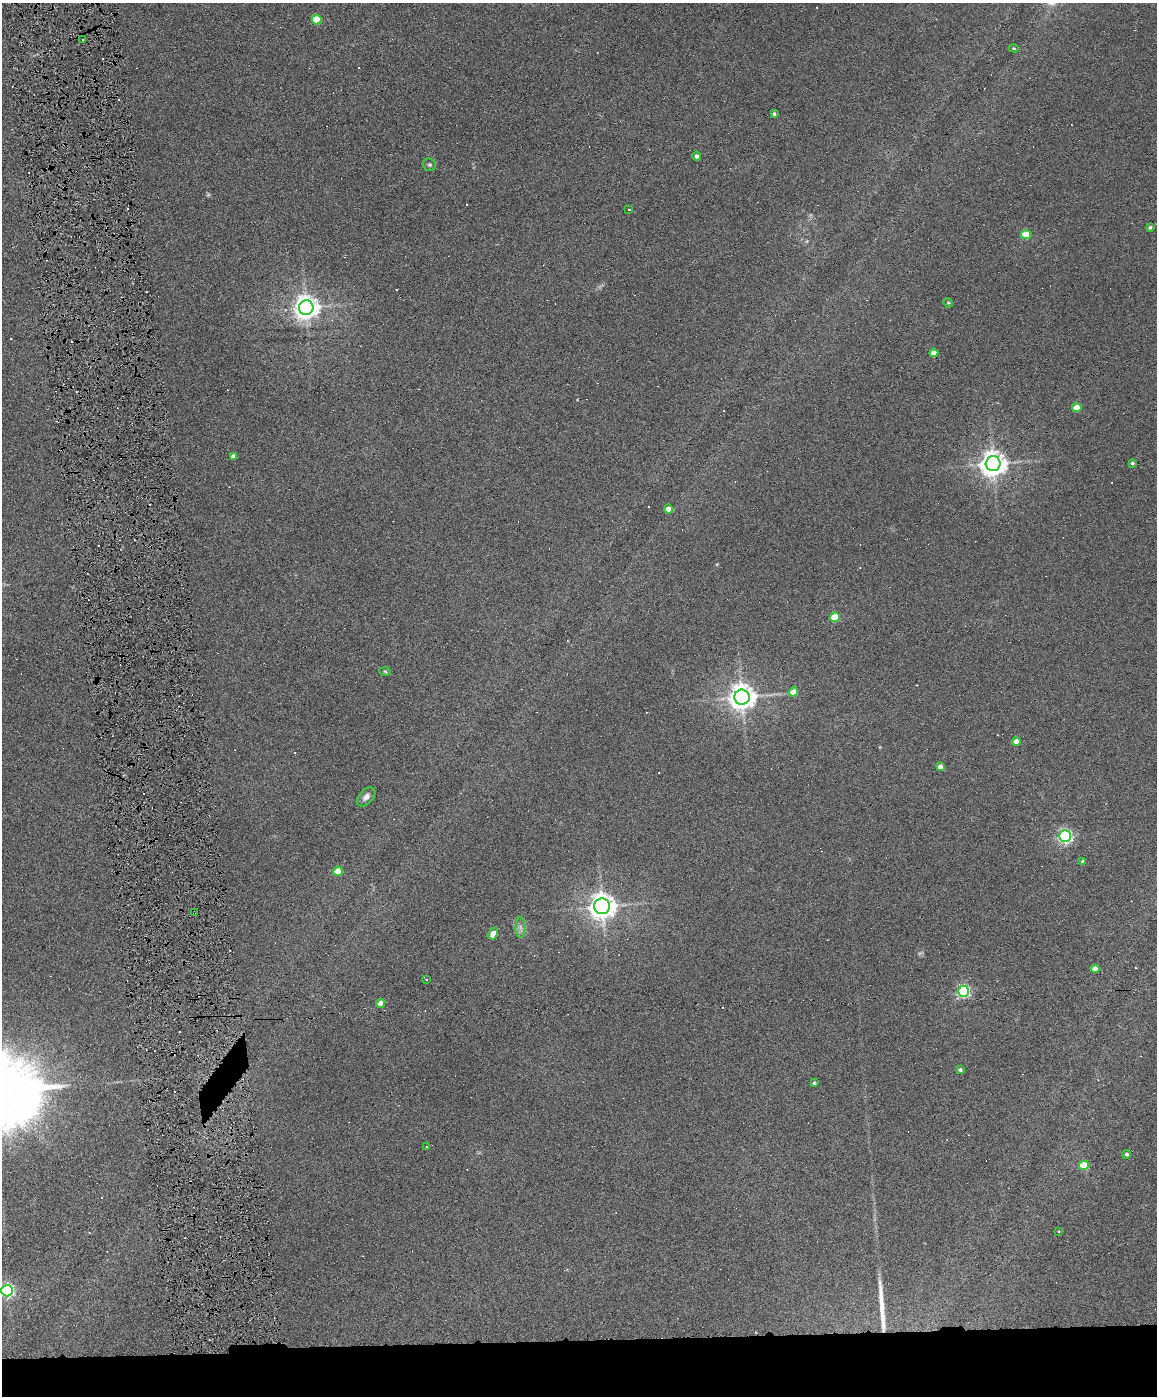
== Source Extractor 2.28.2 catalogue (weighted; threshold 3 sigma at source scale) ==
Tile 11 of 4 x 3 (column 3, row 3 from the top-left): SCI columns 2312-3466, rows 238-1631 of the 4622 x 4551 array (HDU 1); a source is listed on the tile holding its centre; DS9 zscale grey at full resolution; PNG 1159 x 1398 px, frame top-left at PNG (2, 3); each listed source drawn as its Kron ellipse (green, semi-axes under 4 px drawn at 4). Shown black and unused: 4% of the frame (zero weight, under 6 of 12 exposures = <1% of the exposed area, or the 3 px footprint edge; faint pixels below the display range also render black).
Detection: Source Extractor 2.28.2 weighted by HDU 2 'WHT'; one run over the whole footprint, this tile lists its part. Background 0.0669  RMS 0.0034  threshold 0.0138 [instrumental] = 3 sigma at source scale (4.09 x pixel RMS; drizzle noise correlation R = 1.36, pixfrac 0.8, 0.05/0.05 arcsec/px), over >= 5 px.
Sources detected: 86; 2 too faint to see at this stretch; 41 cosmic-ray / hot-pixel residue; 1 long thin detection or spike segment (spike, bleed or trail) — neither listed nor drawn; the other 42 listed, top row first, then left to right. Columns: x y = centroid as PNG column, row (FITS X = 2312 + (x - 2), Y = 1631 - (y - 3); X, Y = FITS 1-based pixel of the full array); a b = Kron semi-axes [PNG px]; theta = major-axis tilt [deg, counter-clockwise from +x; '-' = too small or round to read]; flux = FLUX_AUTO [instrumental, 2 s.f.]
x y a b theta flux
317 20 5 5 - 9.2
82 39 2 2 - 0.38
1014 48 5 3 - 0.35
774 114 4 3 - 0.64
697 156 4 4 - 0.84
429 165 7 6 - 0.56
629 209 3 2 - 0.36
1150 227 4 3 - 0.53
1026 234 5 4 - 9.9
948 303 5 4 - 0.35
306 307 7 7 - 290
934 353 4 4 - 2.5
1077 408 4 4 - 5.2
233 457 4 4 - 1.3
1132 463 4 3 - 0.57
993 464 7 7 - 340
669 509 4 4 - 3.3
835 617 5 4 - 11
385 671 6 4 -3 0.35
793 692 4 4 - 4.6
742 697 7 7 - 370
1016 741 4 4 - 3.3
940 767 4 4 - 2.4
366 797 11 7 47 1.5
1065 836 6 6 - 78
1083 861 4 4 - 0.62
338 871 4 4 - 7.9
602 906 8 7 - 340
194 913 2 2 - 0.26
520 927 10 5 -89 1.2
493 934 6 4 60 4.3
1095 969 4 4 - 2.4
426 979 3 2 - 0.17
964 991 5 5 - 54
380 1003 4 4 - 3.6
960 1070 3 3 - 0.56
814 1083 4 4 - 0.52
427 1147 3 2 - 0.28
1127 1154 4 4 - 0.74
1084 1165 5 4 - 12
1059 1231 3 2 - 0.18
7 1291 6 6 - 66
Overlapping masked pixels (flux is a lower limit): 1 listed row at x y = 194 913
Isophote crosses this tile's border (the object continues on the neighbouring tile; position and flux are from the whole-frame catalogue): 1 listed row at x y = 7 1291